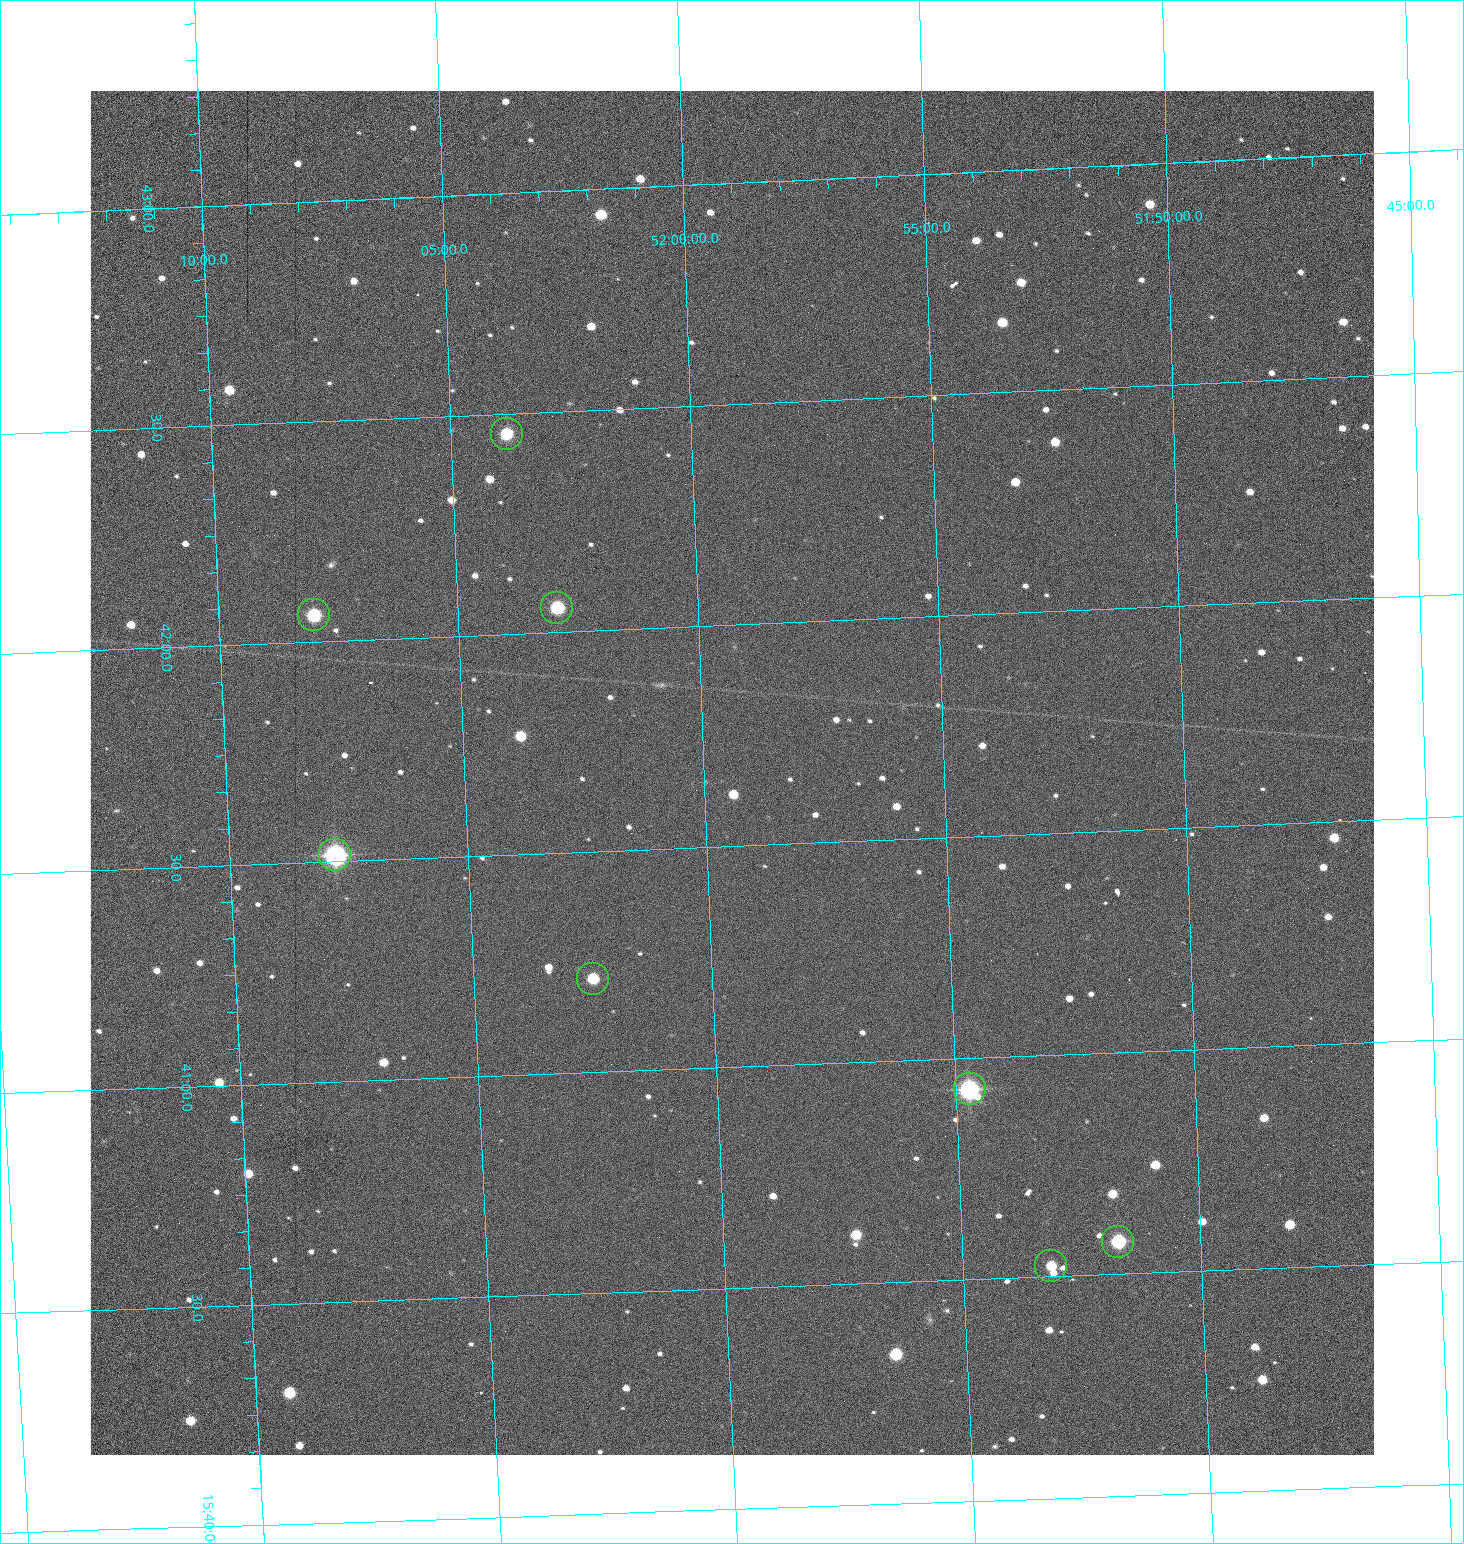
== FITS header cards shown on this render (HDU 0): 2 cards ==
NAXIS1  =                 1284 /fastest changing axis
NAXIS2  =                 1364 /next to fastest changing axis

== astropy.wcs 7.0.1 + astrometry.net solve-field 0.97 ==
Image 1284 x 1364 px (HDU 0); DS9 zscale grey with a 90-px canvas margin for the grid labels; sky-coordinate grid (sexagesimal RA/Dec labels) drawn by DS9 from the SOLVED WCS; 8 Tycho-2 reference stars matched to detected sources circled (green)
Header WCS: RA---TAN/DEC--TAN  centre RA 15:41:40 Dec +51:59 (235.42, +51.99 deg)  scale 1.26 arcsec/px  FOV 26.9' x 28.5'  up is +92 deg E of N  parity flipped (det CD > 0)
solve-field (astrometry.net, Tycho-2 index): VERIFIED the header's WCS against the Tycho-2 star catalogue (8 matches, 0 conflicts) and refined it, rather than solving blind
Solved WCS: RA---TAN-SIP/DEC--TAN-SIP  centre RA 15:41:40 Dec +51:59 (235.42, +51.99 deg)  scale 1.25 arcsec/px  FOV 26.8' x 28.5'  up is +92 deg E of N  parity flipped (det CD > 0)
The solver's refit moves the header's centre by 0.67 arcsec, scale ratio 0.998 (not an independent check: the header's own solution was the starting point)
Tycho-2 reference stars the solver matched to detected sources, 8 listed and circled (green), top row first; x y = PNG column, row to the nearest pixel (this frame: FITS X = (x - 90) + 1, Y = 1364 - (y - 91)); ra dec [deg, ICRS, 3 dp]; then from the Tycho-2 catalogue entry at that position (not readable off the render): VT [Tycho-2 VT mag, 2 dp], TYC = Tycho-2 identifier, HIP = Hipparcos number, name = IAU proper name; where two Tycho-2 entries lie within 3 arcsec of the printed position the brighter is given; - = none
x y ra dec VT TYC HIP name
507 434 235.614 +52.064 11.61 3489-1132-1 - -
557 608 235.514 +52.049 11.19 3489-1407-1 - -
314 615 235.515 +52.133 11.12 3489-1380-1 - -
335 855 235.378 +52.130 9.31 3489-1322-1 76850 -
593 979 235.303 +52.042 11.52 3489-958-1 - -
970 1089 235.232 +51.912 9.59 3489-824-1 - -
1118 1242 235.143 +51.862 10.97 3489-1016-1 - -
1051 1266 235.131 +51.886 12.29 3489-908-1 - -